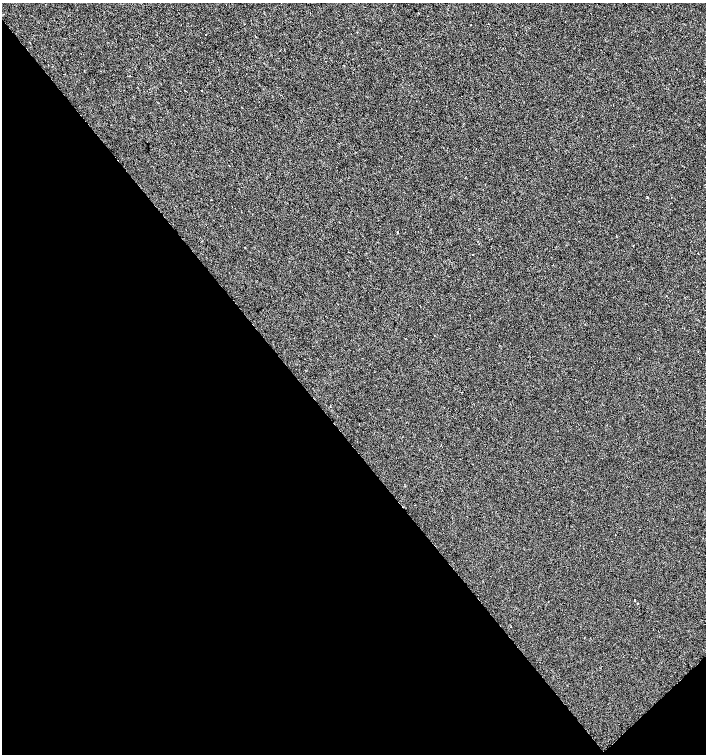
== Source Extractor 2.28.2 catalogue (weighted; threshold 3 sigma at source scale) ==
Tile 14 of 4 x 4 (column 2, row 4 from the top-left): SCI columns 1620-3026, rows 1-1504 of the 5987 x 6019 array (HDU 1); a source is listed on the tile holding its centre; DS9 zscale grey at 2 x 2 block average (1 PNG px = mean of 2 x 2 image px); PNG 708 x 756 px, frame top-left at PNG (2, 3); no overlay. Shown black and unused: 43% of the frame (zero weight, under 2 of 3 exposures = <1% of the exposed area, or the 3 px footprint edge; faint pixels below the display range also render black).
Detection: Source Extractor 2.28.2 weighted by HDU 2 'WHT'; one run over the whole footprint, this tile lists its part. Background -8.51e-04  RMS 0.0041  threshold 0.0186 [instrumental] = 3 sigma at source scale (4.5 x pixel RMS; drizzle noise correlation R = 1.50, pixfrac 1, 0.0396/0.0396 arcsec/px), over >= 5 px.
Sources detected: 11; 4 cosmic-ray / hot-pixel residue — not listed; the other 7 listed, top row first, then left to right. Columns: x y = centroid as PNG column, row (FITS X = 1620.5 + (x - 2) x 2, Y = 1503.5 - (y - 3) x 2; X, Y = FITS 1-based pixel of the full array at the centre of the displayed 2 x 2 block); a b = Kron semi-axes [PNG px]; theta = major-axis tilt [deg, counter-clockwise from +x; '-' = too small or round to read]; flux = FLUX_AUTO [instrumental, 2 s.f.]
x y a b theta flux
471 25 2 2 - 0.35
206 34 2 2 - 0.49
647 197 2 2 - 0.53
397 232 2 2 - 1.4
473 255 2 2 - 3.3
634 600 2 2 - 2.3
638 603 2 2 - 2.6